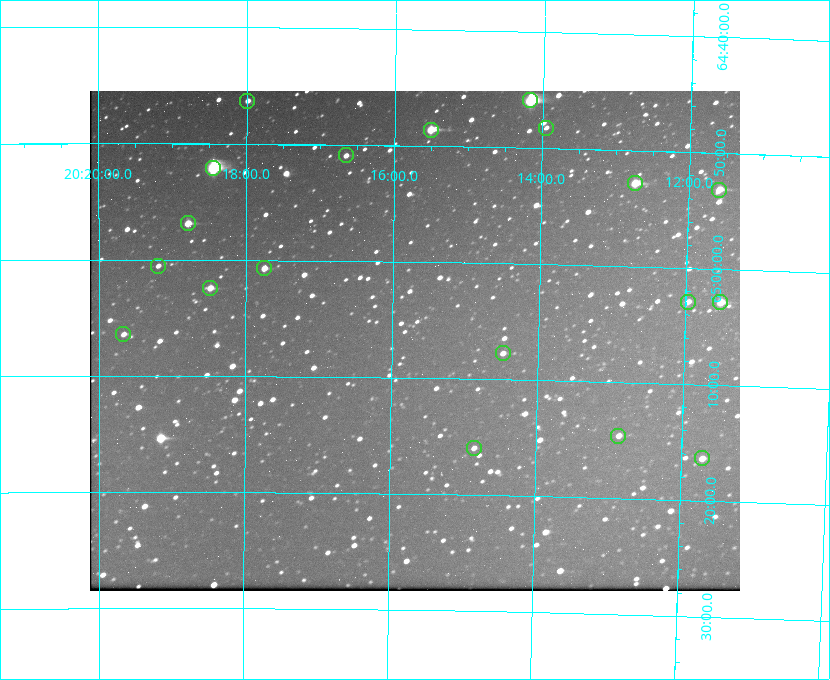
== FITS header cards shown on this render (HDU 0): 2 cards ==
NAXIS1  =                  650 / Width of table row in bytes
NAXIS2  =                  500 / Number of rows in table

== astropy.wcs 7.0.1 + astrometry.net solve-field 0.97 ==
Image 650 x 500 px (HDU 0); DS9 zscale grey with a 90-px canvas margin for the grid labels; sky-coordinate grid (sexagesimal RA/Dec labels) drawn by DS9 from the SOLVED WCS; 19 Tycho-2 reference stars matched to detected sources circled (green)
Header WCS: none
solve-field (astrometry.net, Tycho-2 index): SOLVED blind (the file carries no WCS)
Solved WCS: RA---TAN-SIP/DEC--TAN-SIP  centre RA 20:15:41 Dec +65:07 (303.92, +65.11 deg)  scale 5.17 arcsec/px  FOV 56.1' x 43.1'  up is +179 deg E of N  parity flipped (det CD > 0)
(file carries no celestial WCS; the grid is the blind solution)
Tycho-2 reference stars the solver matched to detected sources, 19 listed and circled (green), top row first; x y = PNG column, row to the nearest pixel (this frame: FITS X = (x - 90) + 1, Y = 500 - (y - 91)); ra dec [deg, ICRS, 3 dp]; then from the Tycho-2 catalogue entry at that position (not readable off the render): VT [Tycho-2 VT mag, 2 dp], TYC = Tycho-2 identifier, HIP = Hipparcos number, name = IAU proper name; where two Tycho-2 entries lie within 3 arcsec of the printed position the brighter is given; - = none
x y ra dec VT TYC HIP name
530 100 303.544 +64.765 7.36 4240-620-1 99731 -
247 101 304.497 +64.771 11.19 4241-1649-1 - -
546 128 303.488 +64.804 11.29 4240-68-1 - -
431 130 303.878 +64.810 8.93 4240-794-1 - -
346 155 304.164 +64.849 10.65 4240-315-1 - -
213 168 304.612 +64.868 7.89 4241-1703-1 100101 -
635 183 303.184 +64.880 9.02 4240-488-1 - -
719 190 302.897 +64.886 9.40 4240-717-1 - -
188 223 304.698 +64.948 10.27 4241-1684-1 - -
158 266 304.798 +65.009 11.15 4241-1628-1 - -
264 268 304.437 +65.012 10.41 4241-1775-1 - -
210 288 304.620 +65.041 10.25 4241-1573-1 - -
688 302 302.992 +65.048 11.44 4240-88-1 - -
720 302 302.882 +65.048 10.25 4240-98-1 - -
123 334 304.916 +65.107 11.17 4241-1518-1 - -
503 353 303.620 +65.129 11.18 4240-34-1 - -
618 436 303.217 +65.244 11.17 4240-236-1 - -
474 448 303.713 +65.266 11.45 4240-564-1 - -
702 458 302.928 +65.273 10.74 4240-760-1 - -